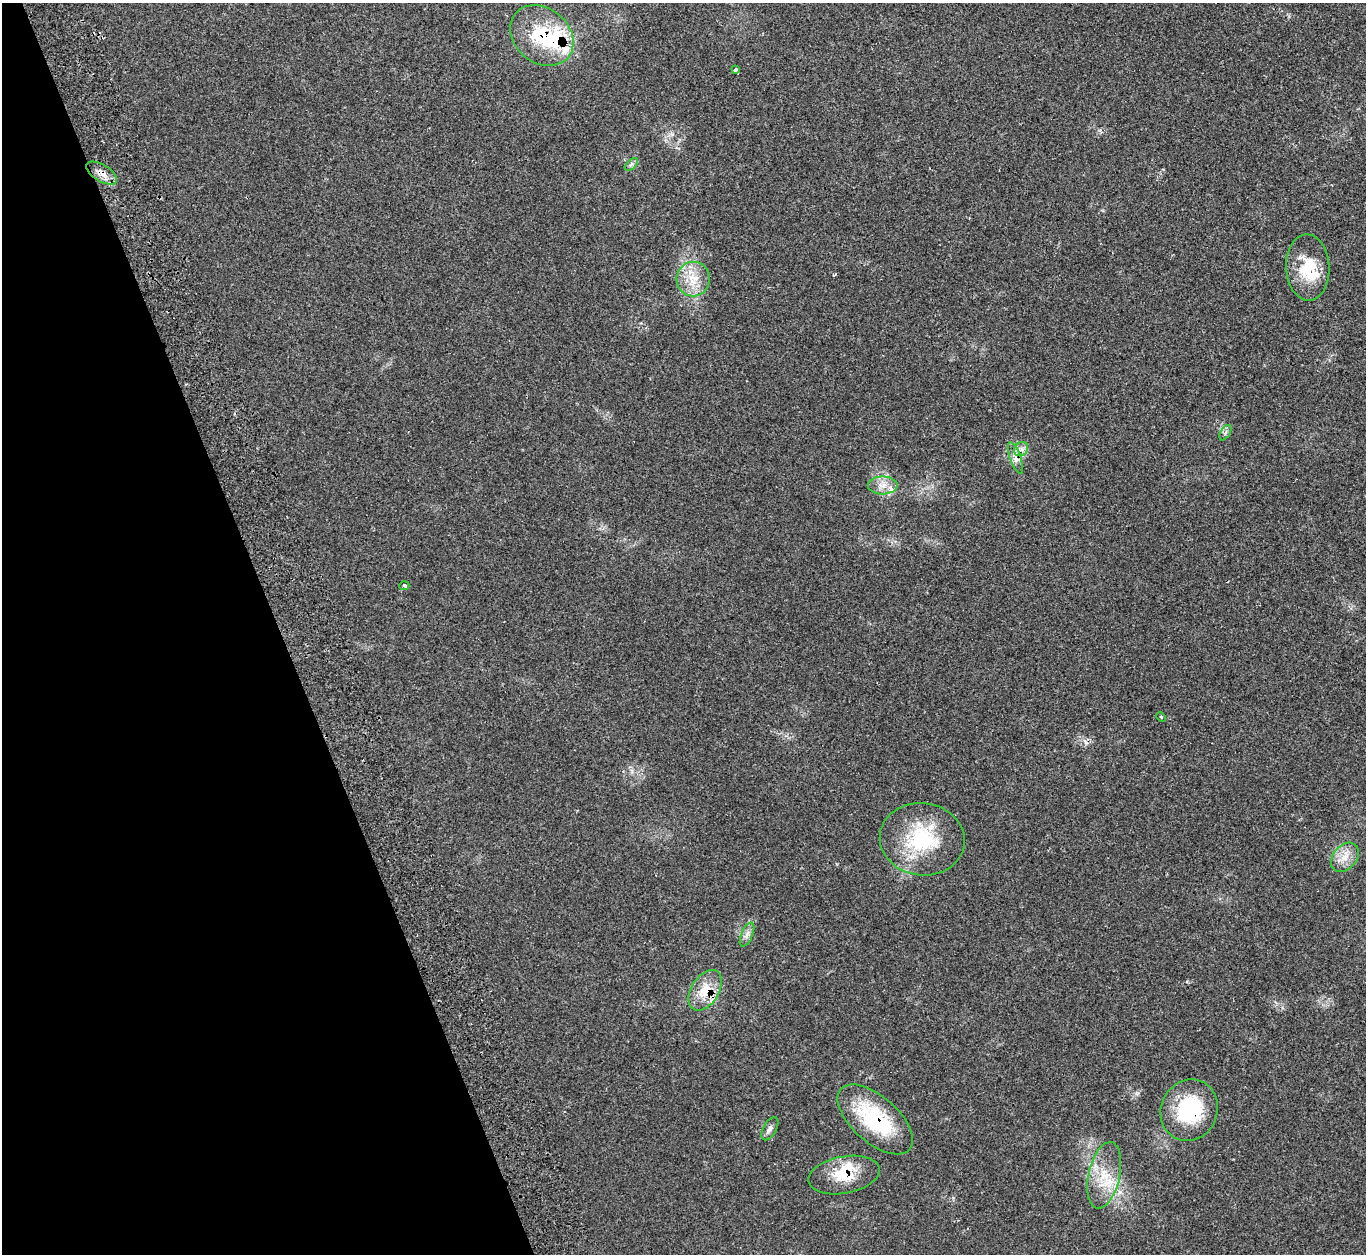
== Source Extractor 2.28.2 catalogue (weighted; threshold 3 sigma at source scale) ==
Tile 5 of 4 x 4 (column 1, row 2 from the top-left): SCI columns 66-1429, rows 2691-3942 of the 5583 x 5512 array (HDU 1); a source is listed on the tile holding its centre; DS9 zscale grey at full resolution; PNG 1368 x 1256 px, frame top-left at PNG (2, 3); each listed source drawn as its Kron ellipse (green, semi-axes under 4 px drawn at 4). Shown black and unused: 20% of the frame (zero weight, under 2 of 3 exposures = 4% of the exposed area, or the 3 px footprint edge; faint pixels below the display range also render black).
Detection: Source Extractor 2.28.2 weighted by HDU 2 'WHT'; one run over the whole footprint, this tile lists its part. Background 0.11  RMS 0.0081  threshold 0.0363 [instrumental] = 3 sigma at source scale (4.5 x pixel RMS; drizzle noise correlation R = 1.50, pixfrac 1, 0.05/0.05 arcsec/px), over >= 5 px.
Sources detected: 26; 1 inside a brighter object's white glare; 1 cosmic-ray / hot-pixel residue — neither listed nor drawn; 3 inside a brighter listed object's ellipse — not listed separately; the other 21 listed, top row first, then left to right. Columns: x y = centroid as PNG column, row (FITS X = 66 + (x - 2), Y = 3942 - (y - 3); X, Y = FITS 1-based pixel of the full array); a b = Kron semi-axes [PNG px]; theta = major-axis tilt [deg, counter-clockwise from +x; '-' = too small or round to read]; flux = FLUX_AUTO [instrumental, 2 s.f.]
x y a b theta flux
542 35 34 27 -39 51
736 70 4 3 - 2.7
631 164 8 4 44 2
102 173 17 8 -31 7
1308 267 33 21 -88 33
693 279 17 16 - 16
1225 433 8 5 59 1.9
1021 449 8 6 44 3.2
1015 458 17 5 -70 4.7
883 485 15 9 1 7.4
404 586 5 4 - 2.2
1161 717 5 3 - 0.78
922 839 42 36 -7 61
1345 857 16 11 48 10
747 935 13 5 67 3.7
705 990 22 13 57 19
1189 1110 31 28 66 60
875 1119 46 23 -41 67
770 1129 13 6 60 3.1
844 1175 36 18 11 25
1104 1175 34 15 77 25
Overlapping masked pixels (flux is a lower limit): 7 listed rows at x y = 542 35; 102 173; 1015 458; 705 990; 1189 1110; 875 1119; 844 1175